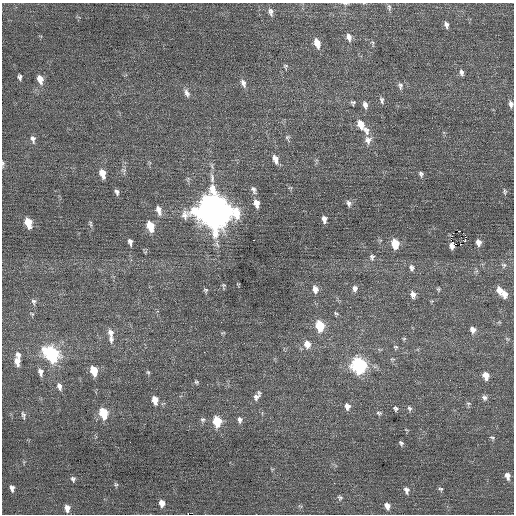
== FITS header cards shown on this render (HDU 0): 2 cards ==
NAXIS1  =                  512 / Axis length
NAXIS2  =                  512 / Axis length

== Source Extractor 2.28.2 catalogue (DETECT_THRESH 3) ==
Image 512 x 512 px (HDU 0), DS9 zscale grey, 1 PNG px = 1 image px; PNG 516 x 516 px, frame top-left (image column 1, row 512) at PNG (2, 3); no overlay
Background 0.126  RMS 0.69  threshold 2.06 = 3 sigma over >= 5 px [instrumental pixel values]
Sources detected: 111; all 111 listed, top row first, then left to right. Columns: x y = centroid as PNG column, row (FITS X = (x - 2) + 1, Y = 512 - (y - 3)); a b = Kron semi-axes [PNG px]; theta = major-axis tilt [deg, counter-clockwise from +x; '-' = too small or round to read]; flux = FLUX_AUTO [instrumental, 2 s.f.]
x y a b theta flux
346 4 8 3 -5 78
389 7 10 5 -85 120
271 12 10 7 -78 190
446 25 9 6 -72 160
349 37 10 7 -73 230
317 43 10 6 -73 500
372 43 11 4 -74 76
285 66 7 6 - 86
461 72 9 6 -77 140
20 77 6 4 -84 110
40 79 10 7 -72 440
243 83 12 6 -67 210
400 86 11 7 -84 160
187 93 12 6 -66 210
382 100 9 5 -76 130
353 103 6 5 - 86
511 104 9 5 -81 170
365 105 10 6 -75 200
360 124 11 7 -69 610
366 130 14 8 -66 320
287 137 8 6 78 96
33 139 11 7 -76 190
368 140 11 10 - 300
275 159 11 6 -73 330
3 164 9 4 -87 85
123 170 8 6 -20 120
102 173 9 6 -74 520
421 174 8 6 -66 120
212 178 15 6 -85 310
290 188 6 4 -1 54
254 190 11 6 -66 170
505 191 8 5 -79 97
117 192 8 5 -68 130
256 203 10 6 -78 340
349 203 9 7 -62 160
159 210 12 7 -76 310
213 211 14 13 - 95000
324 219 7 5 -88 220
28 223 9 6 -72 900
90 224 9 5 -85 95
150 226 9 6 -72 1000
459 231 4 2 - 2700
465 235 3 2 - 510
253 240 3 2 - 580
465 240 4 2 - 130
130 242 8 5 -79 170
478 242 8 6 -78 260
395 244 8 6 -79 1100
461 244 2 2 - 87
452 245 7 5 76 200
372 257 9 7 -88 140
504 265 8 7 - 120
411 267 9 7 -70 160
223 286 7 3 89 67
355 288 8 6 87 170
315 289 9 7 -79 300
438 289 6 4 -78 64
206 290 6 5 - 75
499 290 8 7 - 350
413 294 8 7 - 240
504 294 8 7 - 350
34 301 8 7 - 120
32 314 6 3 -30 48
336 314 7 4 -31 71
221 322 2 2 - 18
320 326 8 6 -76 1600
473 330 7 6 - 240
223 333 6 3 18 50
111 335 20 7 -84 400
404 339 5 5 - 55
507 339 6 3 -19 55
307 344 10 8 -72 450
396 347 6 5 - 74
204 352 2 2 - 31
52 354 11 8 -56 5900
18 355 8 6 -58 170
17 362 10 6 -83 350
359 365 9 8 - 7400
94 371 9 6 -74 860
40 372 9 6 -79 220
148 372 6 5 - 67
486 376 8 6 -70 460
196 382 7 5 -64 84
59 386 10 6 -72 210
257 396 14 7 54 240
484 398 8 7 - 150
155 400 9 6 -79 490
468 404 7 5 16 89
347 406 8 7 - 250
409 408 8 6 -59 110
396 409 7 6 - 100
103 413 9 6 -76 1700
379 413 8 6 -28 100
23 415 11 5 -79 120
203 419 6 6 - 100
239 420 9 6 -87 150
217 421 8 6 -83 1500
492 437 7 5 -24 83
130 442 2 2 - 57
401 443 7 5 -44 94
507 476 9 6 -79 260
73 479 7 5 -65 120
334 483 2 2 - 24
116 484 6 5 - 71
12 488 6 4 -77 160
441 489 7 5 -29 82
406 490 10 7 -71 190
340 498 8 6 -41 100
162 503 7 6 - 340
387 506 9 6 -65 250
67 508 7 5 -82 310
At the frame edge (FLAGS 8, measured only in part): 3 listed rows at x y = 346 4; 511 104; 3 164